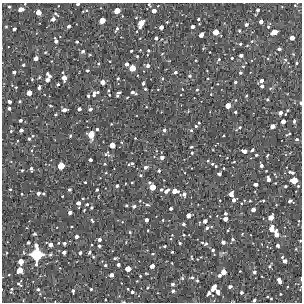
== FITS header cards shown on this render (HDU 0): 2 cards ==
NAXIS1  =                  300 / Width of image
NAXIS2  =                  300 / Height of image

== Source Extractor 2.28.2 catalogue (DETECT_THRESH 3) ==
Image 300 x 300 px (HDU 0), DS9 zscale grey, 1 PNG px = 1 image px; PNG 304 x 304 px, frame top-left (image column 1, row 300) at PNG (2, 3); no overlay
Background 1840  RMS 190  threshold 557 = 3 sigma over >= 5 px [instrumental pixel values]
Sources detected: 290; all 290 listed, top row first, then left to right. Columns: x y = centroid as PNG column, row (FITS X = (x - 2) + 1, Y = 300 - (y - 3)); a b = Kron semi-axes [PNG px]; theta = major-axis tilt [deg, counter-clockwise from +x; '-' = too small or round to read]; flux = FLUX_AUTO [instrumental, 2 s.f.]
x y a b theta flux
78 4 3 3 - 33000
149 5 4 3 - 13000
295 5 4 4 - 13000
9 7 4 3 - 18000
21 9 5 4 - 77000
87 10 4 4 - 14000
258 10 3 3 - 30000
117 11 5 4 - 140000
154 11 4 4 - 66000
38 12 5 4 - 110000
56 14 9 4 -41 21000
122 16 4 2 - 8200
53 19 4 4 - 54000
198 19 3 3 - 21000
102 20 5 4 - 140000
167 22 3 3 - 9400
261 22 4 4 - 51000
141 23 6 4 39 140000
246 24 4 4 - 34000
6 26 4 3 - 11000
69 26 4 3 - 35000
192 26 4 3 - 46000
268 26 7 4 61 26000
140 27 3 3 - 40000
161 27 4 4 - 61000
14 29 3 3 - 28000
117 29 7 4 57 30000
137 31 3 2 - 7700
239 31 4 3 - 17000
216 32 5 4 - 140000
274 32 6 4 24 150000
201 35 5 4 - 76000
156 38 4 3 - 37000
292 38 4 4 - 94000
56 41 5 4 - 43000
252 41 4 3 - 12000
77 42 3 3 - 19000
240 44 4 3 - 18000
247 45 4 3 - 11000
279 49 4 3 - 31000
148 50 3 3 - 17000
83 51 5 4 - 30000
131 51 3 3 - 16000
45 52 4 3 - 13000
210 52 2 2 - 6800
162 54 4 2 - 8000
241 55 4 3 - 37000
137 56 3 3 - 12000
36 58 4 4 - 62000
232 58 3 3 - 13000
219 59 5 4 - 18000
196 60 2 2 - 9600
285 60 6 5 - 22000
110 61 2 2 - 8300
296 63 3 3 - 14000
98 64 4 4 - 15000
127 64 4 3 - 49000
23 65 3 3 - 18000
148 66 4 4 - 45000
243 66 4 4 - 13000
132 68 5 5 - 170000
87 71 3 3 - 20000
14 72 4 3 - 34000
63 72 2 2 - 11000
175 72 4 4 - 29000
240 73 4 3 - 22000
49 75 7 3 -44 39000
190 76 5 4 - 22000
39 77 5 4 - 15000
64 78 5 4 - 90000
118 78 3 2 - 16000
162 78 4 3 - 11000
208 78 3 3 - 9600
32 79 3 2 - 11000
47 80 4 4 - 64000
261 81 4 3 - 46000
102 82 4 4 - 73000
235 82 3 3 - 19000
143 83 4 3 - 24000
58 84 3 3 - 21000
262 86 4 3 - 35000
16 87 3 3 - 11000
39 88 4 3 - 28000
270 88 5 3 - 13000
145 89 3 3 - 16000
158 89 3 2 - 7800
182 89 3 2 - 7100
197 90 5 4 - 18000
119 92 5 3 - 21000
29 93 4 4 - 95000
95 93 8 4 33 59000
133 93 6 3 -21 40000
211 94 3 2 - 7500
109 95 4 4 - 13000
88 96 3 3 - 25000
117 96 3 3 - 19000
246 96 3 3 - 14000
127 98 3 2 - 9400
267 99 3 3 - 16000
19 101 4 3 - 18000
10 102 3 3 - 36000
300 103 3 3 - 20000
50 106 4 2 - 12000
228 106 5 4 - 120000
9 108 3 3 - 33000
79 109 4 3 - 38000
90 109 5 4 - 31000
64 110 5 3 - 55000
287 110 3 2 - 13000
235 112 3 3 - 20000
280 113 4 4 - 50000
56 114 3 3 - 20000
285 114 2 2 - 9600
20 120 4 4 - 30000
283 121 4 4 - 71000
294 121 5 3 - 22000
199 123 3 2 - 13000
111 124 3 2 - 8900
196 126 4 3 - 17000
272 126 4 4 - 79000
240 127 5 4 - 20000
97 129 3 3 - 24000
21 130 4 3 - 41000
164 130 4 4 - 30000
191 130 4 4 - 16000
11 131 4 3 - 15000
288 134 6 2 24 15000
91 135 9 7 -88 96000
224 135 2 2 - 9900
33 136 5 4 - 15000
70 136 3 3 - 17000
135 138 3 2 - 8900
29 139 3 3 - 25000
297 139 4 4 - 21000
121 142 4 3 - 10000
112 145 5 4 - 120000
191 147 3 3 - 16000
252 150 4 3 - 23000
244 151 5 4 - 58000
192 153 3 3 - 15000
106 154 9 6 8 33000
256 155 3 3 - 17000
267 155 3 2 - 15000
162 157 4 3 - 50000
227 158 3 2 - 7000
90 160 3 3 - 33000
208 161 4 3 - 12000
234 162 4 2 - 10000
132 163 3 3 - 18000
105 164 4 3 - 10000
129 164 4 3 - 12000
212 164 3 3 - 16000
61 166 5 5 - 200000
216 166 3 2 - 14000
261 166 4 3 - 39000
146 167 5 4 - 44000
223 168 3 3 - 11000
31 169 4 3 - 29000
22 170 3 3 - 14000
159 171 3 3 - 22000
291 172 8 4 -14 35000
106 173 4 2 - 9100
219 174 4 3 - 36000
141 175 4 3 - 17000
268 179 5 4 - 63000
294 180 6 5 - 200000
85 182 3 3 - 12000
132 182 3 2 - 8600
275 183 2 2 - 9000
255 184 4 3 - 47000
117 186 3 3 - 24000
285 186 3 3 - 20000
298 186 3 3 - 12000
152 187 5 5 - 160000
10 189 3 3 - 14000
97 189 3 3 - 17000
69 190 3 3 - 23000
161 190 4 3 - 20000
167 191 7 4 36 53000
175 191 6 4 -2 96000
38 193 4 3 - 38000
22 194 3 2 - 10000
43 194 3 3 - 16000
184 194 6 5 - 44000
231 194 4 4 - 73000
62 196 2 2 - 9400
83 198 3 2 - 13000
234 200 4 3 - 49000
250 201 3 2 - 9600
263 201 3 3 - 13000
290 201 5 3 - 33000
79 203 4 4 - 60000
87 204 4 3 - 17000
126 205 3 3 - 16000
147 205 6 3 -9 18000
134 206 4 3 - 30000
91 208 3 3 - 17000
171 208 3 3 - 28000
253 209 4 4 - 57000
70 212 4 3 - 44000
225 213 3 3 - 24000
188 215 4 4 - 83000
271 217 5 4 - 120000
225 219 4 4 - 70000
92 220 4 3 - 17000
146 220 4 4 - 44000
163 220 3 3 - 11000
205 221 4 4 - 58000
183 224 3 3 - 26000
207 228 4 3 - 30000
272 228 6 4 77 120000
148 230 3 2 - 8100
130 232 4 3 - 13000
35 234 3 3 - 22000
242 234 3 3 - 8200
276 234 7 4 -77 90000
172 235 2 2 - 7300
184 235 3 2 - 11000
76 237 3 3 - 39000
99 239 3 3 - 36000
233 239 4 4 - 21000
300 241 3 2 - 9100
202 242 3 2 - 11000
223 242 4 4 - 45000
28 243 3 3 - 22000
64 243 4 3 - 27000
180 243 3 3 - 15000
206 243 4 3 - 18000
36 245 5 4 - 39000
51 245 4 4 - 63000
277 245 3 3 - 32000
99 246 3 3 - 21000
165 246 3 2 - 16000
296 249 4 3 - 8800
213 250 3 3 - 26000
64 252 4 4 - 41000
172 252 3 3 - 14000
7 253 4 3 - 10000
80 253 3 3 - 22000
89 253 5 4 - 19000
37 254 8 8 - 700000
153 254 4 2 - 10000
50 255 5 3 - 16000
93 257 4 3 - 12000
192 257 4 2 - 11000
282 257 3 3 - 13000
115 258 4 2 - 18000
197 259 3 2 - 6900
21 261 5 4 - 110000
284 261 4 4 - 35000
172 263 3 2 - 7300
36 264 5 3 - 22000
105 265 3 3 - 18000
118 265 4 3 - 33000
152 266 4 4 - 68000
269 266 5 4 - 18000
128 269 5 4 - 120000
20 270 5 4 - 140000
240 271 2 2 - 6900
223 272 5 4 - 110000
254 272 4 3 - 29000
146 273 3 2 - 11000
9 275 4 2 - 9500
111 275 4 4 - 56000
219 275 3 3 - 31000
140 276 3 2 - 11000
192 277 5 4 - 21000
182 278 4 4 - 18000
301 278 3 2 - 10000
197 281 3 3 - 15000
279 281 6 3 -58 70000
19 284 7 4 -41 22000
173 284 3 3 - 32000
230 287 4 3 - 31000
148 288 4 3 - 13000
214 288 7 4 68 94000
38 289 4 3 - 25000
91 289 3 3 - 14000
11 290 7 3 73 22000
73 291 4 3 - 28000
173 291 4 3 - 28000
132 292 4 3 - 32000
218 292 5 4 - 69000
241 292 3 3 - 26000
209 293 5 4 - 32000
40 294 4 3 - 8900
280 294 3 2 - 10000
271 299 2 2 - 9700
254 300 4 3 - 22000
123 302 3 2 - 11000
At the frame edge (FLAGS 8, measured only in part): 7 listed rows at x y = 78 4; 149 5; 300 103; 300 241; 301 278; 254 300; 123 302